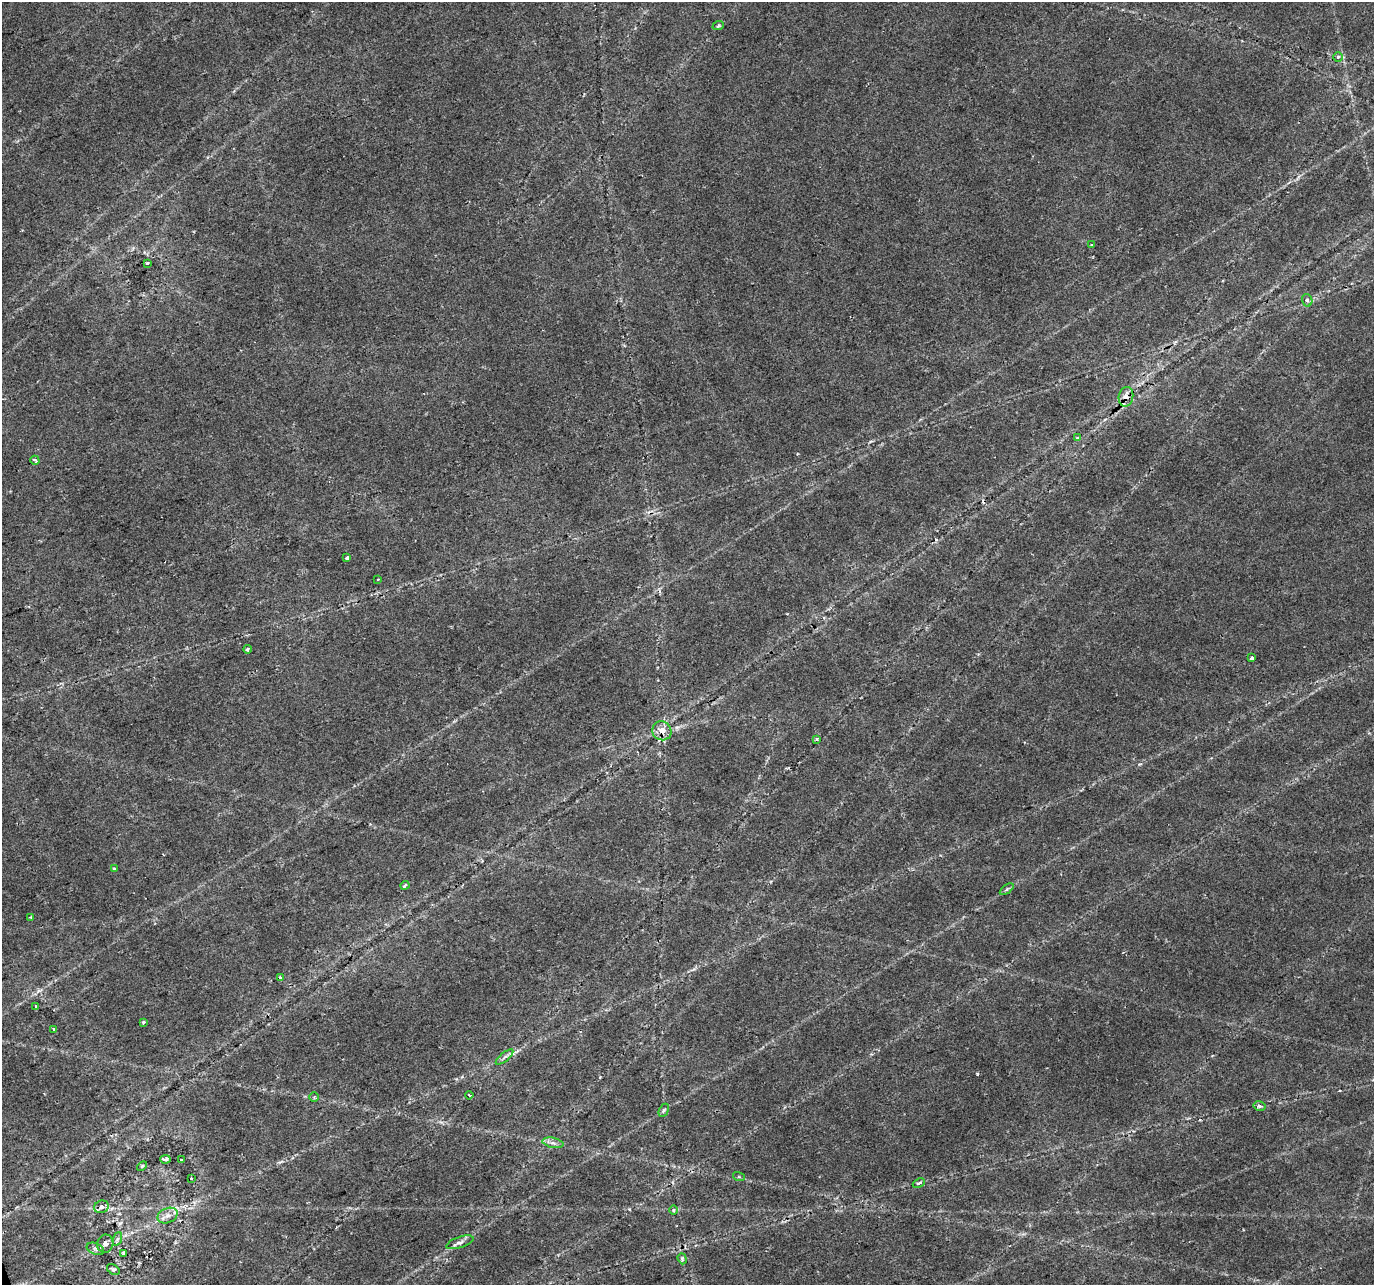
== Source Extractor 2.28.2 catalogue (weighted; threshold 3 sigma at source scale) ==
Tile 7 of 4 x 4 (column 3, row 2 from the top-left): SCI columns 2748-4119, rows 2693-3975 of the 5492 x 5329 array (HDU 1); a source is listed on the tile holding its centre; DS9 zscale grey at full resolution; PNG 1376 x 1287 px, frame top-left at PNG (2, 2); each listed source drawn as its Kron ellipse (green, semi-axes under 4 px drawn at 4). Shown black and unused: <1% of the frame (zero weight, under 2 of 3 exposures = <1% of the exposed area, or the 3 px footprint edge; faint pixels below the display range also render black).
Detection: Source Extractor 2.28.2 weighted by HDU 2 'WHT'; one run over the whole footprint, this tile lists its part. Background 0.0273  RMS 0.0036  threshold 0.0163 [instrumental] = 3 sigma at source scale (4.5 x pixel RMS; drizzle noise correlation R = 1.50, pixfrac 1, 0.0396/0.0396 arcsec/px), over >= 5 px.
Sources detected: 50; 5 cosmic-ray / hot-pixel residue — neither listed nor drawn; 1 inside a brighter listed object's ellipse — not listed separately; the other 44 listed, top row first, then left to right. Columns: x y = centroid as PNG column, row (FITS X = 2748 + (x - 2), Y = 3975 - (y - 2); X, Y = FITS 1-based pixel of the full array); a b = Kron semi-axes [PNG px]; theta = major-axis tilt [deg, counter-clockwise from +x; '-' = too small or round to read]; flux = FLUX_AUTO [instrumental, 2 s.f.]
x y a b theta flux
718 26 6 3 19 0.4
1338 57 5 5 - 0.76
1092 245 3 3 - 1.4
147 263 4 3 - 0.55
1307 300 6 5 - 0.94
1126 397 10 7 78 2.9
1077 438 4 4 - 0.58
35 460 5 3 - 1.7
347 558 3 3 - 3.3
378 579 3 3 - 0.74
247 649 4 3 - 0.71
1252 658 3 3 - 1.8
662 731 10 9 - 3.9
817 739 3 3 - 0.41
114 868 3 3 - 0.58
405 885 4 3 - 1.9
1007 889 8 4 36 0.7
30 917 3 3 - 0.32
281 978 3 3 - 1.4
36 1006 3 3 - 0.76
143 1022 4 3 - 0.49
54 1029 3 3 - 1.5
505 1057 11 3 40 0.95
469 1095 4 3 - 0.45
314 1097 4 4 - 0.56
1259 1106 6 4 -14 0.83
664 1110 7 4 61 0.66
553 1143 11 5 -11 1.4
165 1159 5 2 - 0.8
181 1160 2 2 - 0.33
142 1166 6 3 44 0.43
739 1177 6 4 -17 0.49
191 1178 3 2 - 0.34
919 1183 6 3 24 0.55
101 1207 7 6 - 1.1
674 1210 5 3 - 0.45
168 1215 10 7 23 2.2
117 1239 7 4 70 0.86
460 1242 14 5 19 1.5
105 1244 9 8 - 1.5
95 1249 9 5 -20 1
123 1253 3 3 - 0.44
682 1259 5 4 - 0.57
113 1269 7 4 -33 0.67
Overlapping masked pixels (flux is a lower limit): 2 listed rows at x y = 1126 397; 662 731